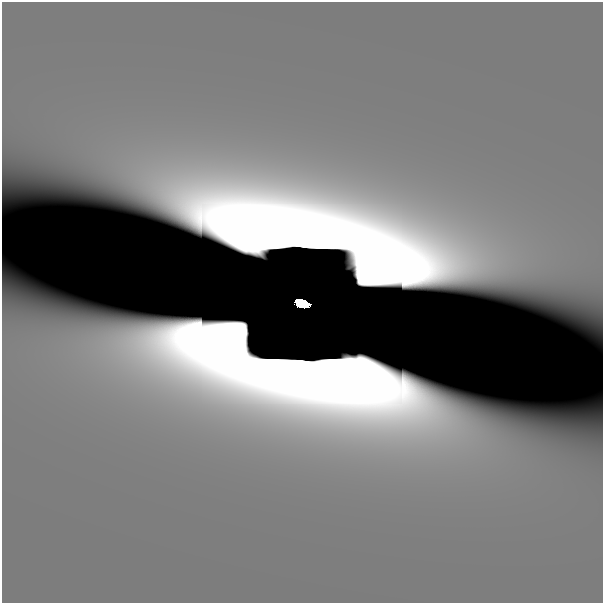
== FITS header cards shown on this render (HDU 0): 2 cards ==
NAXIS1  =                  601
NAXIS2  =                  601

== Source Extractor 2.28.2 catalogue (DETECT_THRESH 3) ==
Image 601 x 601 px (HDU 0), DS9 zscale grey, 1 PNG px = 1 image px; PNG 605 x 605 px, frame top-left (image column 1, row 601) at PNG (2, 2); no overlay
Background 1.73e-12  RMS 2.2e-12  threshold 6.67e-12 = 3 sigma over >= 5 px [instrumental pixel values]
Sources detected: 3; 2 with non-positive FLUX_AUTO (blend fragments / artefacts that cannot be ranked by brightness) are not listed; the other 1 listed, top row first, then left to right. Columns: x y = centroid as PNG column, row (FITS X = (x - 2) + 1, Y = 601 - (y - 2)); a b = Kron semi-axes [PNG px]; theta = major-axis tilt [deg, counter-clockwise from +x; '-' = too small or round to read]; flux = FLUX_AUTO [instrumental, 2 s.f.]
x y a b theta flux
302 303 11 6 -14 4.4
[2 non-positive-flux detections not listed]